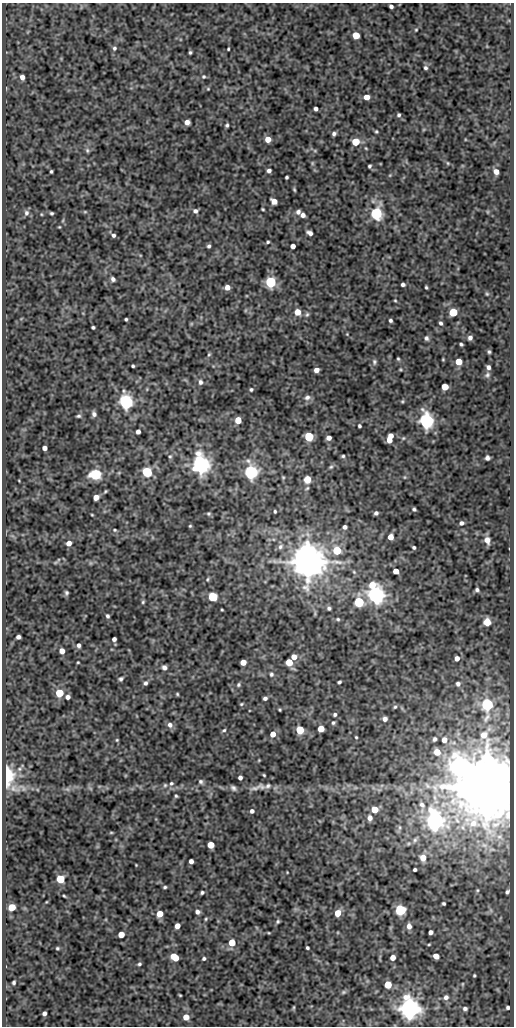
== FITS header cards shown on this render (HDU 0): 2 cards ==
NAXIS1  =                  512
NAXIS2  =                 1024

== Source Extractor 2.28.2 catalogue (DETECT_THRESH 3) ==
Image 512 x 1024 px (HDU 0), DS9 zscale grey, 1 PNG px = 1 image px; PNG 516 x 1028 px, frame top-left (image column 1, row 1024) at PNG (2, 3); no overlay
Background 75.9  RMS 0.51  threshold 1.52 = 3 sigma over >= 5 px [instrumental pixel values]
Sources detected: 237; all 237 listed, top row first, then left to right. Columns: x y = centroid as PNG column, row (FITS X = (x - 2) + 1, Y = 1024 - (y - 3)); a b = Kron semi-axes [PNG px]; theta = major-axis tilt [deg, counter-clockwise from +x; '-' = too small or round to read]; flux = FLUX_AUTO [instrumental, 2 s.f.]
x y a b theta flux
391 6 4 3 - 95
416 30 4 3 - 31
356 35 5 5 - 870
114 48 5 5 - 68
228 49 3 2 - 34
190 52 4 3 - 47
425 68 6 5 - 68
22 77 5 4 - 160
204 77 5 5 - 50
208 89 4 4 - 32
367 97 5 4 - 310
316 109 4 4 - 110
399 115 4 4 - 57
187 122 5 4 - 190
227 125 4 3 - 58
376 131 4 3 - 40
334 134 4 4 - 83
268 139 5 5 - 360
355 142 5 5 - 1200
87 150 7 5 -75 62
312 163 6 4 -72 41
448 163 5 3 - 31
369 166 4 3 - 57
51 171 3 3 - 44
269 171 4 4 - 98
496 172 5 5 - 220
287 177 3 3 - 51
294 190 4 3 - 39
274 201 6 5 - 240
263 209 3 2 - 35
195 211 6 5 - 100
85 212 6 3 -18 35
298 212 5 5 - 100
26 213 7 6 - 96
51 213 4 3 - 47
376 213 6 5 - 7500
303 215 4 4 - 130
310 233 6 4 -27 130
113 235 4 4 - 70
268 242 4 3 - 48
209 246 4 3 - 65
293 246 4 4 - 210
113 279 4 3 - 100
270 282 5 5 - 5700
403 284 4 4 - 89
227 287 5 5 - 230
426 287 3 3 - 41
487 294 5 4 - 41
395 300 3 3 - 30
297 312 5 5 - 460
453 312 5 5 - 1500
307 314 7 5 62 68
126 319 3 3 - 45
390 320 4 3 - 67
441 323 4 4 - 70
93 327 4 3 - 53
347 334 4 3 - 24
426 338 6 5 - 76
470 338 5 4 - 110
461 344 4 3 - 53
489 352 5 3 - 56
209 354 6 4 53 45
398 359 3 2 - 37
443 359 3 2 - 26
374 362 8 6 83 79
459 362 5 5 - 510
133 366 3 3 - 49
488 367 4 4 - 100
316 370 5 4 - 190
487 375 8 6 47 85
200 382 7 6 - 96
445 387 5 5 - 590
251 389 4 4 - 51
307 397 8 6 23 130
402 401 5 4 - 36
126 402 6 5 - 13000
94 414 6 5 - 100
78 416 5 3 - 56
238 420 5 5 - 580
426 420 6 6 - 15000
359 426 4 3 - 55
138 432 4 4 - 130
391 436 5 4 - 250
309 437 5 5 - 2900
329 438 4 4 - 160
403 438 5 4 - 37
389 440 5 4 - 300
45 448 4 4 - 190
170 456 5 5 - 51
343 456 4 4 - 49
487 458 5 4 - 88
201 464 7 6 - 24000
331 467 7 5 22 54
147 472 5 5 - 4400
251 472 6 5 - 11000
95 474 6 5 - 5700
283 477 5 3 - 32
405 477 5 3 - 31
307 479 6 6 - 430
105 491 4 3 - 38
96 497 5 4 - 270
414 509 4 3 - 57
275 511 3 2 - 43
376 513 4 4 - 78
209 514 5 4 - 47
461 523 5 4 - 88
190 526 4 3 - 35
345 527 4 4 - 100
115 530 5 4 - 41
390 537 5 4 - 320
487 540 8 6 -72 190
69 543 5 5 - 230
280 547 8 6 47 100
414 547 4 3 - 57
337 550 5 5 - 1400
56 562 6 4 19 38
307 562 9 9 - 99000
396 571 5 4 - 360
354 572 6 4 -46 49
372 585 9 7 12 430
477 590 4 3 - 65
66 593 5 5 - 67
376 595 6 6 - 23000
213 597 5 5 - 2500
143 602 5 4 - 43
359 602 5 5 - 3200
329 608 5 4 - 70
107 616 4 3 - 63
338 619 5 4 - 47
487 622 6 6 - 330
18 637 4 4 - 100
114 639 4 4 - 110
79 645 5 4 - 89
62 651 5 4 - 250
294 657 5 5 - 280
457 658 4 4 - 160
78 662 3 2 - 28
243 662 5 4 - 350
289 662 5 5 - 740
164 667 6 5 - 110
271 674 7 6 - 77
121 679 5 4 - 66
339 682 4 3 - 54
145 683 5 4 - 77
458 684 5 5 - 82
238 685 5 5 - 57
59 693 5 5 - 1500
177 694 4 3 - 38
68 697 4 4 - 120
265 698 4 4 - 87
241 704 5 4 - 38
487 704 7 7 - 1600
395 707 5 5 - 50
280 710 3 3 - 34
335 714 4 4 - 66
385 719 5 5 - 140
333 723 5 4 - 52
170 725 7 7 - 140
321 729 5 5 - 570
224 730 5 4 - 46
300 730 5 5 - 1700
273 734 5 5 - 320
484 735 6 5 - 240
356 737 3 2 - 32
434 739 5 4 - 68
117 740 5 4 - 37
444 740 6 6 - 230
437 752 6 6 - 420
259 760 4 3 - 26
458 766 8 7 - 23000
264 775 3 2 - 33
7 776 15 8 -88 1200
240 778 4 4 - 100
201 781 6 6 - 80
171 783 6 5 - 65
165 785 5 5 - 54
268 786 11 7 21 150
427 786 10 6 -46 120
487 787 16 13 89 310000
14 788 15 9 -27 230
233 788 8 5 -40 94
255 788 15 7 16 160
67 789 6 5 - 67
176 796 5 4 - 45
422 805 8 6 -53 130
374 809 5 5 - 650
252 811 4 4 - 98
370 818 6 5 - 160
435 821 7 6 - 22000
400 827 8 4 90 71
111 832 5 3 - 36
415 840 8 5 69 82
211 845 5 5 - 660
423 858 7 6 - 320
191 861 4 4 - 140
136 865 3 2 - 24
415 870 4 3 - 64
60 879 5 5 - 1600
165 887 4 3 - 48
477 890 5 3 - 32
202 892 4 3 - 58
507 892 4 3 - 55
64 896 4 2 - 33
444 903 3 3 - 49
12 907 5 5 - 740
400 910 5 5 - 4800
197 912 5 5 - 110
338 913 5 5 - 580
160 914 5 5 - 510
206 919 5 4 - 40
278 921 5 4 - 54
177 926 5 4 - 260
409 926 7 5 -79 160
430 932 4 4 - 140
269 933 5 3 - 28
121 934 5 5 - 450
232 943 5 5 - 710
57 948 4 4 - 42
307 948 4 3 - 51
436 956 5 4 - 280
175 957 7 5 -39 890
393 957 5 4 - 270
204 958 4 4 - 59
139 964 5 4 - 58
474 975 3 3 - 38
14 982 3 3 - 56
462 984 5 3 - 28
388 985 5 5 - 780
343 992 7 5 21 53
180 995 3 2 - 31
446 997 7 6 - 120
293 1007 6 3 81 36
508 1007 4 4 - 66
409 1008 7 6 - 38000
465 1008 5 5 - 79
44 1013 4 4 - 100
186 1017 5 5 - 380

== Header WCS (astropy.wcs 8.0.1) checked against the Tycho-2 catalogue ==
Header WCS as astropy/WCSLIB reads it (CRVAL/CRPIX/CD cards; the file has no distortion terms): RA---SIN/DEC--SIN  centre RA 05:37:43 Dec -05:52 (84.43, -5.86 deg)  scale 1 arcsec/px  FOV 8.5' x 17.1'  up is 0 deg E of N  parity normal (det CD < 0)
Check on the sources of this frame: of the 60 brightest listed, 3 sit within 1.5 arcsec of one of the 5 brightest Tycho-2 stars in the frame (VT <= 12.02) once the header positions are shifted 0.11 arcsec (0.01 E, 0.11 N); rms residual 0.29 arcsec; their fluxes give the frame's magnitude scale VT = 21.91 - 2.5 log10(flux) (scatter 0.40 mag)
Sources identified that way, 3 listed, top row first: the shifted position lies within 1.5 arcsec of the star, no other Tycho-2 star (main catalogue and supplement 1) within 3.0 arcsec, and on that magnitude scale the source's flux lands within +1.5 / -3 mag of the star's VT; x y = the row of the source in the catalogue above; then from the Tycho-2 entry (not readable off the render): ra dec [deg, ICRS J2000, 3 dp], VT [Tycho-2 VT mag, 2 dp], TYC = Tycho-2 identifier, HIP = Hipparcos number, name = IAU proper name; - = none
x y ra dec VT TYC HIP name
126 402 84.465 -5.831 12.02 4779-651-1 - -
376 595 84.395 -5.885 11.00 4779-569-1 - -
487 787 84.364 -5.938 5.99 4778-1343-1 26427 -